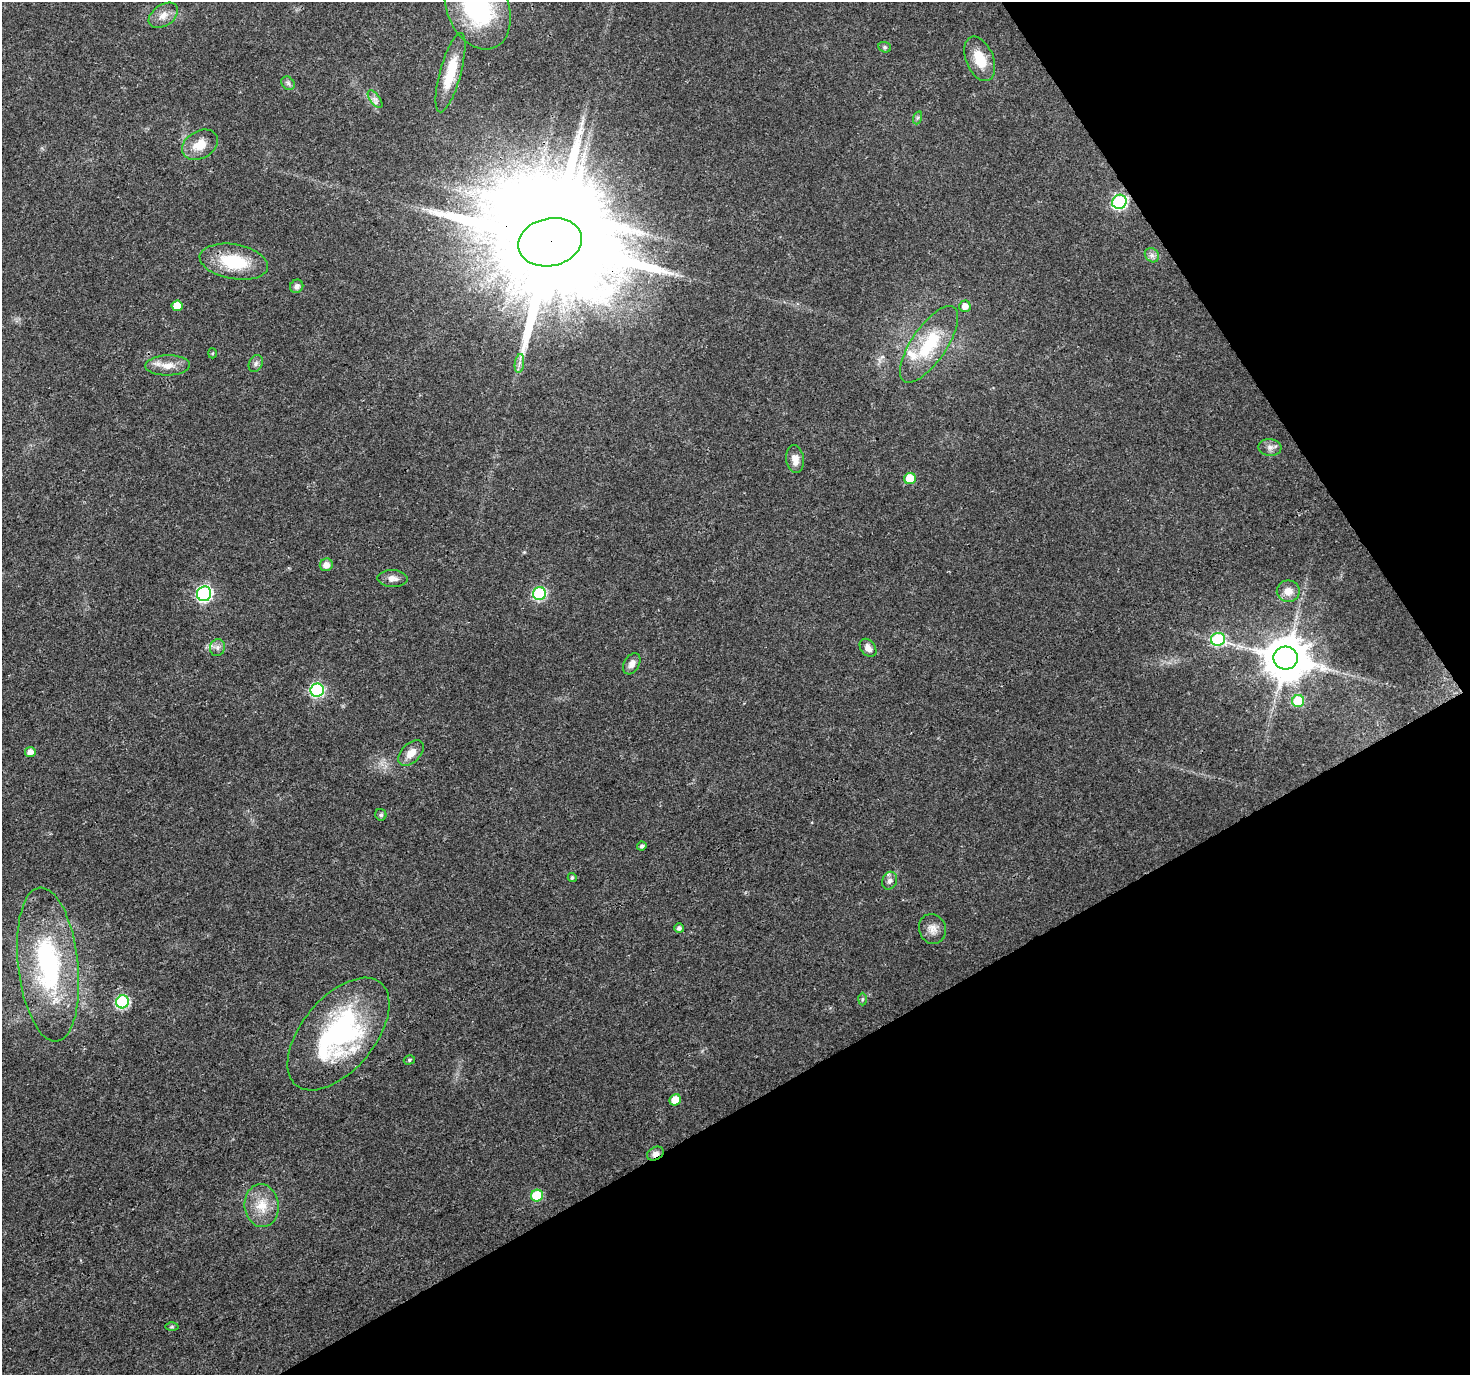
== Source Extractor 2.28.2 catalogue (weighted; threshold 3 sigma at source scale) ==
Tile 12 of 4 x 4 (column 4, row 3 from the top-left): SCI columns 4414-5881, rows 1552-2924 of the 5881 x 5789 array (HDU 1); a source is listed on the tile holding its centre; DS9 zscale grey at full resolution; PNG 1472 x 1377 px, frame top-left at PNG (2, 2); each listed source drawn as its Kron ellipse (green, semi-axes under 4 px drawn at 4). Shown black and unused: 28% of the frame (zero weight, under 3 of 4 exposures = <1% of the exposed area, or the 3 px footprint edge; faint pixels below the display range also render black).
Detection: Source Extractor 2.28.2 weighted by HDU 2 'WHT'; one run over the whole footprint, this tile lists its part. Background 0.0248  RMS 0.003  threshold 0.0137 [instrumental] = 3 sigma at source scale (4.5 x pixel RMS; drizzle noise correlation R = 1.50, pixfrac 1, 0.0396/0.0396 arcsec/px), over >= 5 px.
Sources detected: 58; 2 inside a brighter object's white glare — neither listed nor drawn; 2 inside a brighter listed object's ellipse — not listed separately; the other 54 listed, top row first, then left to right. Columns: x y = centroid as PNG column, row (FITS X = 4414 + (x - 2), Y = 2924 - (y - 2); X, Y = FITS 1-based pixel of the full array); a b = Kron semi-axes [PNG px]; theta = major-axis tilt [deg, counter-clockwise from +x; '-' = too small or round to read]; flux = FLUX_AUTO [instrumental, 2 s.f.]
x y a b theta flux
478 7 44 31 -68 40
163 15 16 10 35 3
885 47 6 5 - 0.51
980 59 23 13 -67 7.4
450 73 41 10 75 10
288 83 7 6 - 0.84
375 99 10 5 -54 1.1
917 118 7 4 71 0.5
200 145 19 13 29 5.4
1119 202 7 7 - 50
550 242 32 24 12 12000
1152 255 8 6 -45 1.1
234 262 34 17 -10 15
297 286 7 6 - 1.2
177 306 5 5 - 4.8
965 306 6 5 - 2.2
929 344 44 17 56 17
212 353 5 3 - 0.31
256 363 9 6 61 1
519 363 9 4 81 1.1
168 365 22 10 2 3.8
1270 447 11 8 -5 1.6
795 459 14 9 -83 2.9
910 478 6 5 - 6.1
326 565 6 6 - 2.1
393 579 15 8 -2 2.1
1288 591 11 10 - 3
539 593 6 6 - 34
204 594 7 7 - 61
1218 639 7 6 - 29
217 647 8 7 - 1.2
868 648 10 7 -53 1.7
1286 658 12 11 - 1200
632 664 11 7 59 1.9
317 690 7 6 - 45
1298 701 6 6 - 15
30 752 5 5 - 2
411 753 15 9 45 3.1
381 815 6 5 - 0.65
642 846 5 4 - 0.77
572 877 4 4 - 0.54
890 881 9 7 68 1.2
679 928 5 5 - 1
932 929 15 13 -67 2.8
48 964 77 30 -84 50
862 999 6 4 88 0.45
122 1002 7 6 - 37
338 1034 66 36 50 58
409 1060 6 4 17 0.5
675 1100 6 5 - 4.9
655 1154 9 6 29 1.6
537 1196 6 6 - 16
262 1206 21 17 -84 6.7
172 1327 6 4 1 0.48
Overlapping masked pixels (flux is a lower limit): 2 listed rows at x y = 550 242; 655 1154
Isophote crosses this tile's border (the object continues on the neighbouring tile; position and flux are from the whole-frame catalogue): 1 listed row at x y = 478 7